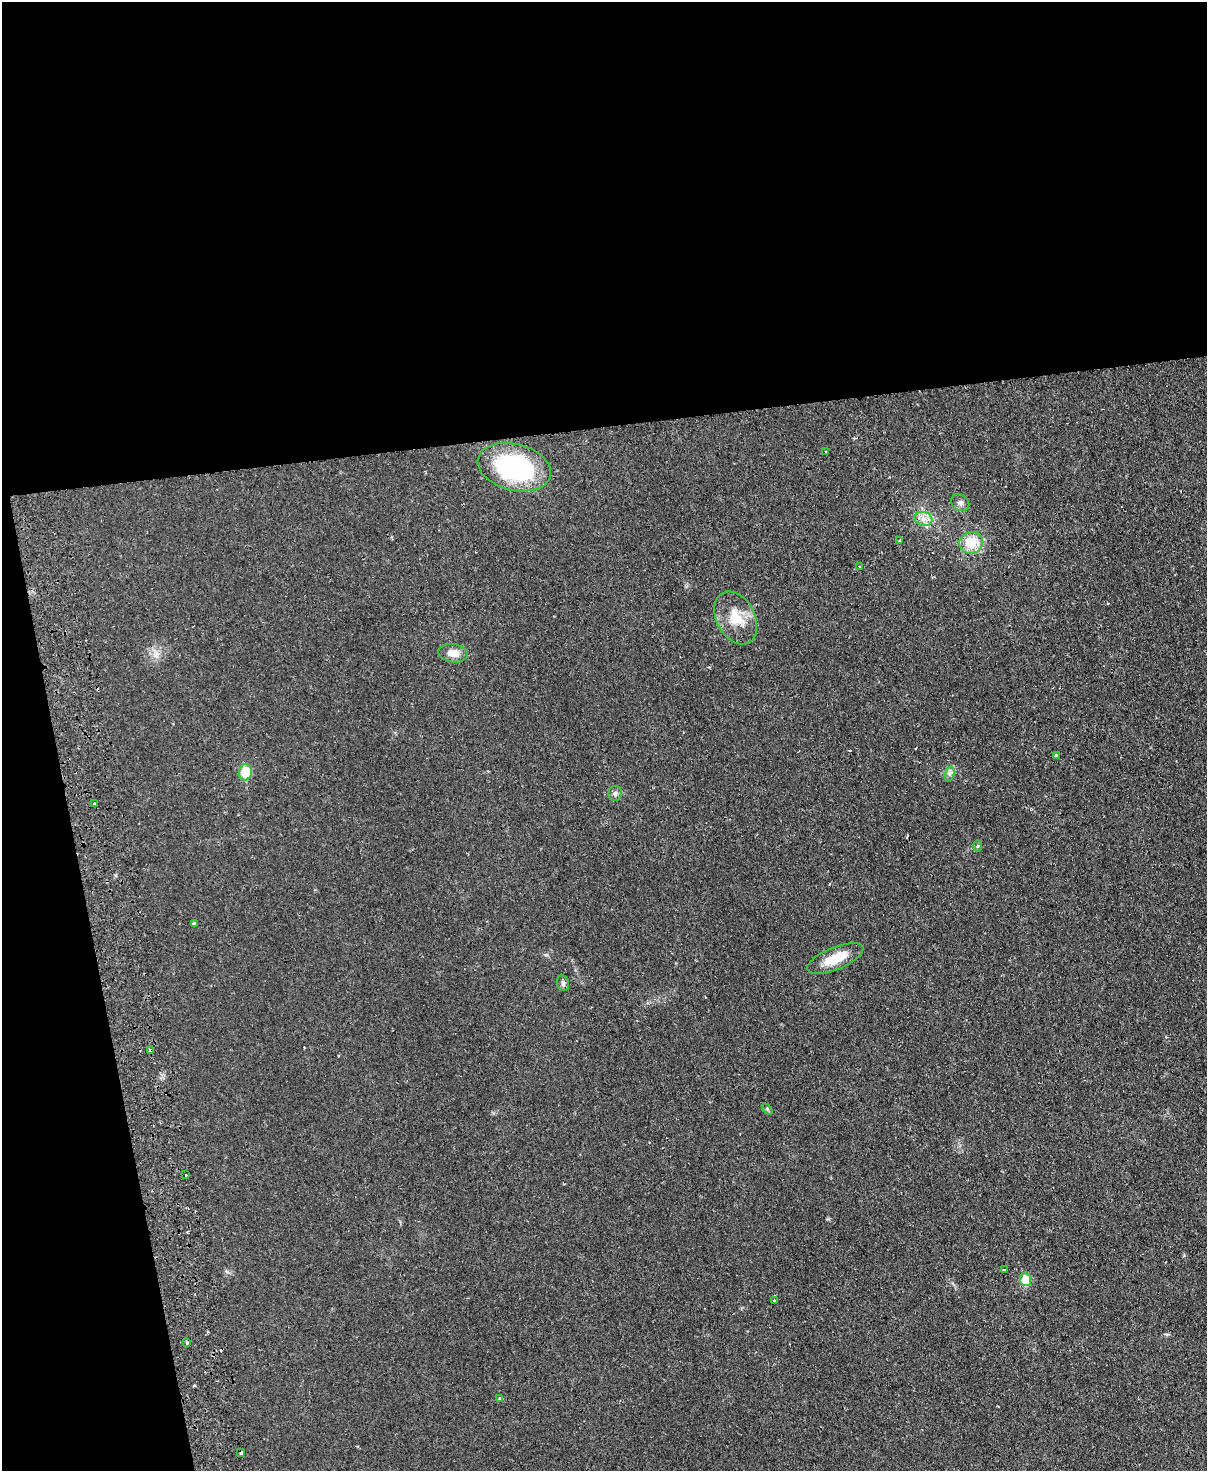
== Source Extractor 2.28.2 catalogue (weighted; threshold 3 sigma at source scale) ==
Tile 1 of 4 x 3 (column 1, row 1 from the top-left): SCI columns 60-1264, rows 3201-4669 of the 4937 x 4824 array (HDU 1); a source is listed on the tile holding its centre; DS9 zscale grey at full resolution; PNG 1209 x 1473 px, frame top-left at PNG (2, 2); each listed source drawn as its Kron ellipse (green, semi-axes under 4 px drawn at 4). Shown black and unused: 34% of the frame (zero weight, under 2 of 3 exposures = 3% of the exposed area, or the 3 px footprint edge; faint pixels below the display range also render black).
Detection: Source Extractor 2.28.2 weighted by HDU 2 'WHT'; one run over the whole footprint, this tile lists its part. Background 0.0361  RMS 0.005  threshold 0.0226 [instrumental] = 3 sigma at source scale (4.5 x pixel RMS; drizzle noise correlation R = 1.50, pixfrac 1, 0.05/0.05 arcsec/px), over >= 5 px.
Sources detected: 33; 5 cosmic-ray / hot-pixel residue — neither listed nor drawn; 1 inside a brighter listed object's ellipse — not listed separately; the other 27 listed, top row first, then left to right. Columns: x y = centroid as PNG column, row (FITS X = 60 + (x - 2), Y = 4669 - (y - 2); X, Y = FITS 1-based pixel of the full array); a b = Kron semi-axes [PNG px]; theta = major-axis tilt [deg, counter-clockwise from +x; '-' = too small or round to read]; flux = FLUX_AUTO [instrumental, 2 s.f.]
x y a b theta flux
826 451 3 2 - 0.77
514 467 37 23 -14 69
960 503 9 8 - 1.9
923 519 9 7 -20 2.8
900 541 3 2 - 0.49
971 543 12 11 - 12
860 567 3 3 - 0.96
736 618 28 19 -62 13
453 653 15 9 -8 5.5
1056 756 3 3 - 2
245 772 8 6 86 13
949 774 7 4 71 1.4
615 793 7 6 - 1.4
94 803 3 3 - 0.53
977 846 6 4 89 0.61
194 923 4 3 - 1.1
835 958 30 11 22 12
563 983 8 6 -76 1.5
150 1050 4 3 - 7.2
767 1109 6 4 -46 0.73
186 1175 3 3 - 0.58
1005 1270 3 2 - 0.89
1026 1280 6 5 - 12
775 1300 3 3 - 1.6
187 1343 3 3 - 1.1
499 1399 4 3 - 0.86
241 1453 4 3 - 4.4
Overlapping masked pixels (flux is a lower limit): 2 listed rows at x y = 150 1050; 241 1453